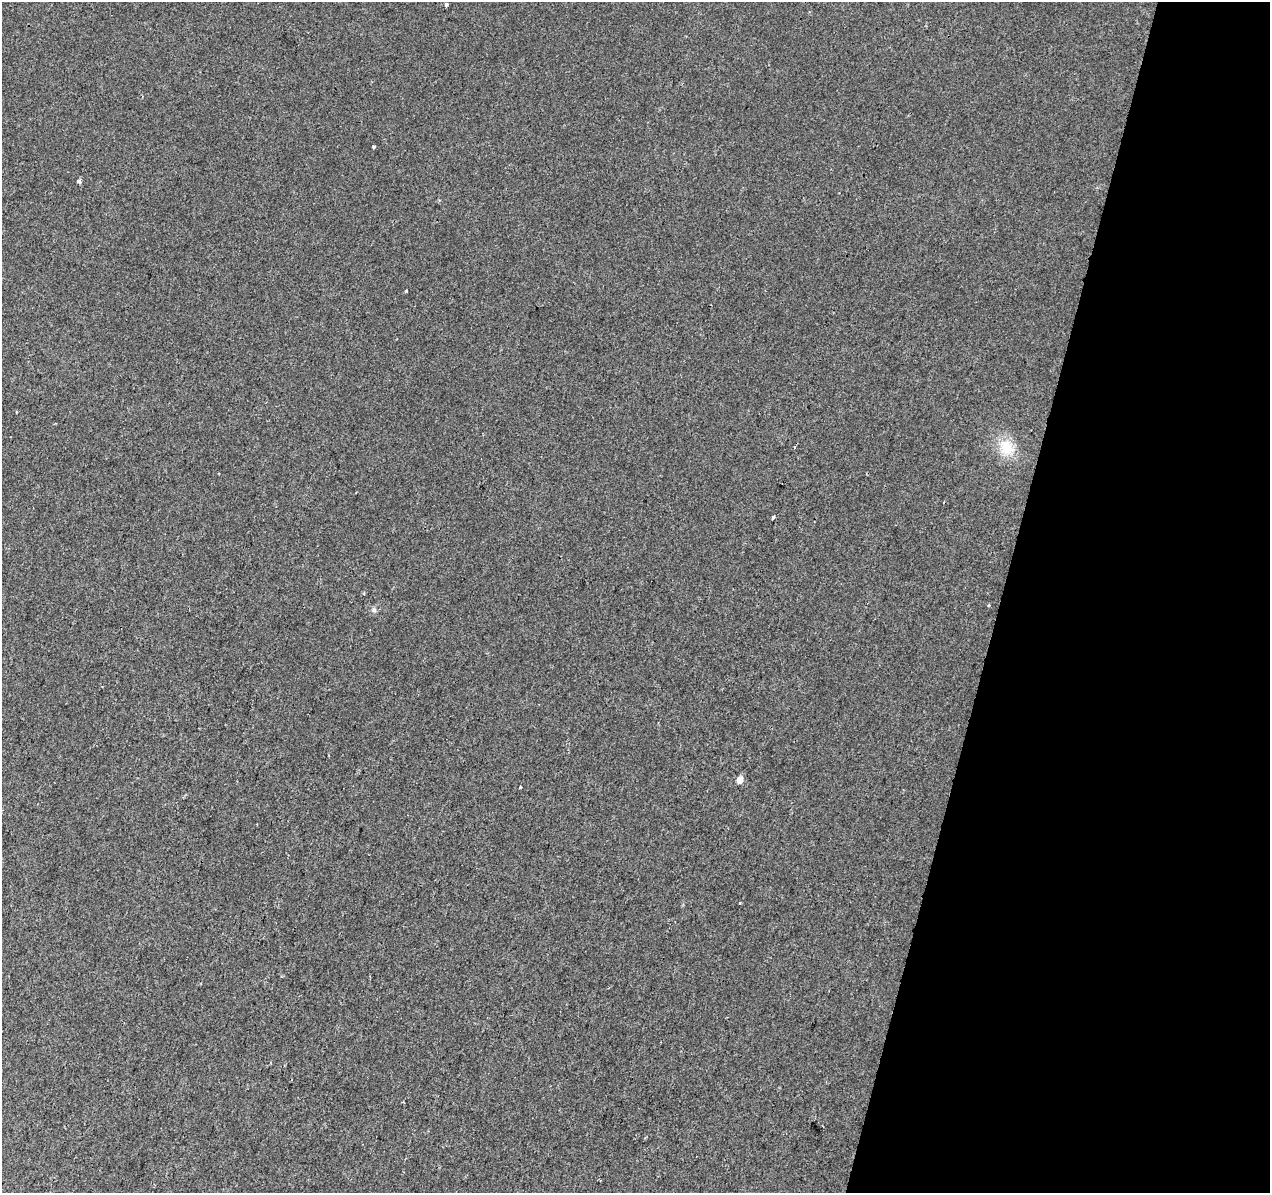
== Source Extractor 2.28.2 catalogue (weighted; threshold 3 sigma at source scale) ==
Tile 8 of 4 x 4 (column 4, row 2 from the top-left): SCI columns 3811-5078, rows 2664-3854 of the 5078 x 5267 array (HDU 1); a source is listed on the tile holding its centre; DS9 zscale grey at full resolution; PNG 1272 x 1195 px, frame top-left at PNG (2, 2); no overlay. Shown black and unused: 21% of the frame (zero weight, under 2 of 3 exposures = <1% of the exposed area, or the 3 px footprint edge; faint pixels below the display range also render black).
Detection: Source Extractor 2.28.2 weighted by HDU 2 'WHT'; one run over the whole footprint, this tile lists its part. Background 0.00233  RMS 0.003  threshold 0.0136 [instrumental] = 3 sigma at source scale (4.5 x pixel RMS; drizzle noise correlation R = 1.50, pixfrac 1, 0.0396/0.0396 arcsec/px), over >= 5 px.
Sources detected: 11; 1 cosmic-ray / hot-pixel residue — not listed; the other 10 listed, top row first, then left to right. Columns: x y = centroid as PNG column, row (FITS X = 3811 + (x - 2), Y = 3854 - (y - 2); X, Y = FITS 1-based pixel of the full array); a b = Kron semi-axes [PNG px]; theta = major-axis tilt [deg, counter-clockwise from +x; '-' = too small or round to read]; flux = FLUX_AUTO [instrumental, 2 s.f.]
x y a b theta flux
446 5 3 3 - 1.3
374 147 3 3 - 0.52
79 181 4 3 - 0.95
794 447 3 3 - 2.6
1006 447 25 19 -53 7.6
773 517 3 3 - 1
374 610 7 6 - 0.77
740 780 5 5 - 3.4
520 787 3 3 - 2.4
740 903 3 2 - 0.37
Unlisted compact peaks at least as high as the median listed source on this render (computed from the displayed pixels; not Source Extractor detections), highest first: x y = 406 291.